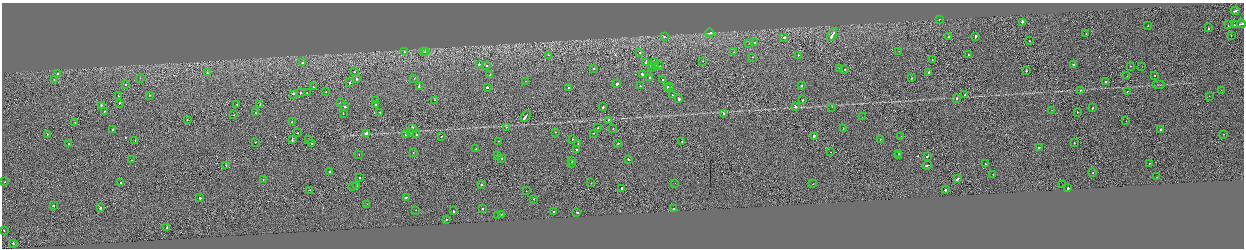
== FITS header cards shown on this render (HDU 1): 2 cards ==
NAXIS1  =                 2484
NAXIS2  =                  492

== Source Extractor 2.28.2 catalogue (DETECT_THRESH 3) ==
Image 2484 x 492 px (HDU 1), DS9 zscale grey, zoomed out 1/2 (1 PNG px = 2 x 2 image px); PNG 1246 x 250 px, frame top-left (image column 1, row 491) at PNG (2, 3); each listed source drawn as its Kron ellipse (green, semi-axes under 4 px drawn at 4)
Background -7.61e-04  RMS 0.063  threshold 0.188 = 3 sigma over >= 5 px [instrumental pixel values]
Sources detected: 225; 16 cannot appear on this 1/2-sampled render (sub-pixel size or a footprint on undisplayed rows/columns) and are neither listed nor drawn; the other 209 listed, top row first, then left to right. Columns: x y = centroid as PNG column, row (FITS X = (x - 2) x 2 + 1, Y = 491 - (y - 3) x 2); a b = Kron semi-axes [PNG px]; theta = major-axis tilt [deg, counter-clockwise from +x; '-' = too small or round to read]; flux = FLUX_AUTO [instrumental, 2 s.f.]
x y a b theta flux
1235 11 4 2 - 140
939 19 2 2 - 71
1022 22 2 2 - 190
1241 24 4 2 - 430
1228 25 2 1 - 25
1234 25 2 1 - 150
1148 26 2 1 - 35
1208 28 2 2 - 94
710 33 4 2 - 170
1086 34 2 1 - 30
832 35 7 2 61 290
975 36 3 2 - 120
1231 36 2 1 - 35
664 37 2 1 - 24
784 37 2 2 - 88
949 37 3 2 - 120
1029 41 2 2 - 15
749 43 2 1 - 13
754 43 2 1 - 57
899 51 2 1 - 33
404 52 2 2 - 40
424 52 2 1 - 160
425 52 2 1 - 55
640 52 2 2 - 29
734 52 2 2 - 27
548 55 2 1 - 160
798 55 2 2 - 34
968 55 2 2 - 32
753 57 2 2 - 24
932 60 2 2 - 39
654 61 2 1 - 17
703 61 2 1 - 14
646 62 2 2 - 490
302 63 2 2 - 120
479 64 2 2 - 49
1073 64 2 2 - 78
655 65 2 2 - 30
486 66 2 2 - 48
652 66 2 2 - 130
660 66 2 2 - 28
1131 66 2 1 - 35
651 67 2 1 - 96
1142 67 2 1 - 10
594 69 2 2 - 59
840 69 2 1 - 82
844 69 2 2 - 53
354 71 2 1 - 32
1026 71 2 2 - 180
929 72 2 2 - 38
207 73 2 2 - 38
58 74 2 2 - 66
642 74 3 2 - 140
490 75 2 2 - 18
1155 75 2 1 - 17
1127 76 2 1 - 42
140 78 2 1 - 29
414 78 2 1 - 26
650 78 2 2 - 330
912 78 2 2 - 71
357 79 2 2 - 120
663 79 2 2 - 67
54 80 2 2 - 37
526 81 2 2 - 130
350 82 3 2 - 75
1105 82 2 2 - 240
617 84 2 2 - 300
1159 84 6 1 0 10
126 85 2 2 - 22
419 86 3 2 - 120
640 86 2 2 - 29
670 86 2 2 - 99
801 86 2 2 - 33
313 87 2 2 - 28
487 87 2 2 - 92
667 87 2 2 - 74
568 88 2 2 - 28
1080 90 2 2 - 20
1221 90 2 1 - 15
1127 91 2 1 - 28
326 92 2 1 - 16
301 93 2 2 - 40
307 93 2 2 - 39
293 94 2 2 - 64
149 95 2 2 - 36
672 95 2 2 - 67
965 95 2 2 - 26
118 96 2 1 - 21
1209 96 2 1 - 28
679 99 2 2 - 300
957 99 2 2 - 35
376 100 2 2 - 25
434 100 2 2 - 29
803 100 2 2 - 55
119 103 2 2 - 57
340 103 2 2 - 32
237 104 2 2 - 58
260 104 2 2 - 24
376 104 2 2 - 33
101 105 2 2 - 84
795 106 3 2 - 80
345 107 2 2 - 81
603 107 2 2 - 88
832 107 2 2 - 15
1093 108 2 2 - 67
1052 110 2 1 - 4.4
104 111 2 1 - 46
380 112 2 1 - 42
1077 112 2 1 - 35
255 113 2 2 - 48
343 114 2 1 - 49
724 114 2 2 - 31
234 115 2 2 - 37
525 116 6 2 52 300
862 117 2 2 - 17
187 119 2 1 - 53
608 120 2 2 - 79
1126 121 2 1 - 24
292 122 2 2 - 27
75 123 2 1 - 44
506 127 2 2 - 13
412 128 2 2 - 240
598 128 2 2 - 22
113 129 2 2 - 64
613 129 2 1 - 39
843 129 2 2 - 46
1161 130 3 2 - 150
555 132 2 2 - 35
298 133 2 1 - 67
366 133 3 2 - 590
411 133 2 1 - 53
594 133 2 2 - 36
406 134 2 2 - 51
1224 134 2 1 - 26
47 135 2 1 - 95
416 135 2 2 - 36
441 136 2 2 - 45
814 136 2 2 - 140
901 136 2 1 - 18
292 139 2 1 - 210
308 139 2 1 - 79
573 139 2 2 - 82
880 139 2 2 - 21
135 140 2 1 - 27
498 141 2 2 - 17
255 142 2 2 - 31
682 142 2 2 - 89
69 143 2 2 - 74
578 143 2 2 - 45
618 143 2 2 - 73
1074 143 2 2 - 28
311 144 2 2 - 68
1039 147 2 2 - 490
476 149 2 2 - 75
576 149 2 2 - 31
830 152 2 1 - 25
413 153 2 1 - 22
899 153 3 2 - 230
359 154 2 1 - 12
498 155 2 2 - 170
899 156 2 2 - 210
927 156 3 1 - 91
502 158 2 2 - 33
628 159 2 2 - 71
131 160 2 2 - 20
572 160 2 2 - 28
572 163 2 2 - 45
1149 163 2 1 - 36
985 164 2 2 - 20
226 165 2 1 - 32
927 165 5 2 - 180
330 172 2 2 - 320
1093 173 2 1 - 48
993 174 2 2 - 37
359 177 2 1 - 45
1156 177 2 2 - 46
958 178 4 1 - 670
263 180 2 2 - 28
5 182 2 1 - 34
120 182 2 2 - 95
591 183 2 1 - 13
675 183 2 1 - 16
813 184 2 1 - 52
481 185 2 1 - 180
1063 185 2 1 - 26
352 186 2 2 - 35
357 186 2 2 - 53
621 188 3 2 - 79
1068 188 2 2 - 260
310 190 2 1 - 12
945 190 2 2 - 250
526 191 2 1 - 16
406 197 4 2 - 200
200 198 2 2 - 110
534 199 2 2 - 57
367 204 2 2 - 31
53 205 2 2 - 220
100 208 2 1 - 620
482 208 2 2 - 28
673 209 2 2 - 510
415 210 2 2 - 16
453 211 2 2 - 82
553 212 2 2 - 40
577 212 2 2 - 55
501 214 2 2 - 26
498 216 2 2 - 27
446 219 2 2 - 29
167 228 2 1 - 120
4 230 2 2 - 75
13 243 2 2 - 86
At the frame edge (FLAGS 8, measured only in part): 1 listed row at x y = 1241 24
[16 sub-pixel or undisplayed-footprint detections neither listed nor drawn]